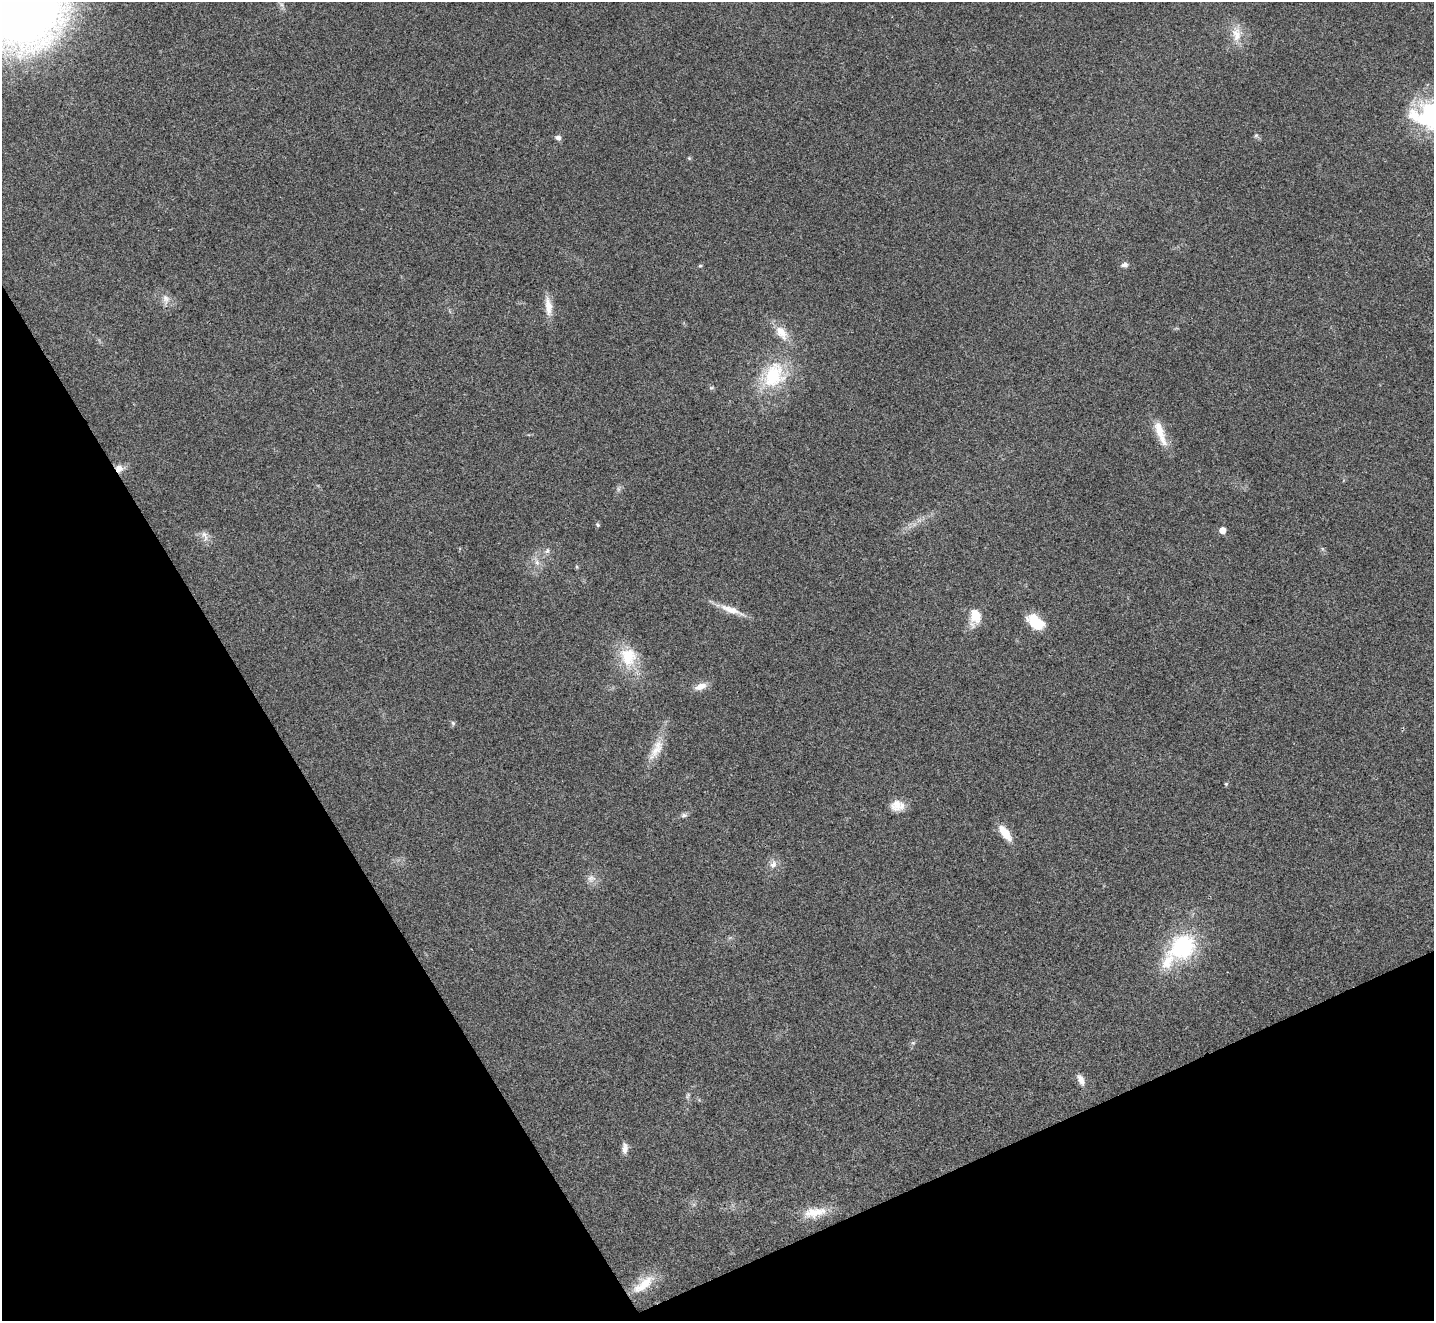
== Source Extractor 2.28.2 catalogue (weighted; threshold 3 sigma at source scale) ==
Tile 14 of 4 x 4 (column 2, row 4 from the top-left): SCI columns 1438-2869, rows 291-1609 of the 5735 x 5724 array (HDU 1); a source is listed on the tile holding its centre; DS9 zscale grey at full resolution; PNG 1436 x 1323 px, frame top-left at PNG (2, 2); no overlay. Shown black and unused: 25% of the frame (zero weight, under 3 of 4 exposures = <1% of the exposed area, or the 3 px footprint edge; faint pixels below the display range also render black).
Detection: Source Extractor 2.28.2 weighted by HDU 2 'WHT'; one run over the whole footprint, this tile lists its part. Background 0.0205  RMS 0.0043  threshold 0.0191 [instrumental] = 3 sigma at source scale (4.5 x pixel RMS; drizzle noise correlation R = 1.50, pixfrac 1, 0.05/0.05 arcsec/px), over >= 5 px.
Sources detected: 45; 2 inside a brighter object's white glare — not listed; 2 inside a brighter listed object's ellipse — not listed separately; the other 41 listed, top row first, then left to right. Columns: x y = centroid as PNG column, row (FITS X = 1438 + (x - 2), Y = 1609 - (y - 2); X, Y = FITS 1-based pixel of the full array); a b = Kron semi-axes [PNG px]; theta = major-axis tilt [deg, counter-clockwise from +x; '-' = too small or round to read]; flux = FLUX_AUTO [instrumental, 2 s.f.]
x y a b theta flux
282 5 7 4 -71 1.1
24 8 53 51 8 570
1236 34 23 12 -84 6.6
1429 115 44 31 9 48
1256 135 6 5 - 0.75
558 138 7 6 - 1.5
689 158 5 5 - 0.49
1124 265 9 7 5 1.5
700 266 5 4 - 0.49
166 299 15 10 -76 3.1
548 306 26 9 -84 5.4
782 333 22 13 -54 6.7
773 375 39 29 60 28
711 388 6 4 1 0.61
1159 430 29 11 -72 7.8
119 468 10 10 - 3
598 525 5 5 - 0.73
1222 530 5 5 - 3.9
205 536 16 6 -68 2.2
547 551 8 7 - 1.4
537 562 8 6 -70 1.8
731 610 35 8 -20 6.2
975 616 18 14 -77 7.2
1034 620 20 14 -14 7.7
628 656 26 22 -76 14
700 686 16 8 23 3.7
453 723 6 5 - 0.75
656 750 30 11 53 6.8
1226 784 5 4 - 0.5
897 806 17 13 -1 5.2
684 815 8 6 23 1.2
1005 833 18 8 -54 7.8
773 864 10 9 - 2.3
591 878 12 10 0 2.7
1182 947 26 22 38 41
913 1043 6 5 - 0.75
1081 1080 15 7 -64 3
688 1096 10 4 76 0.91
625 1148 14 7 88 2.6
815 1212 34 13 8 9
644 1284 34 11 38 8.9
Overlapping masked pixels (flux is a lower limit): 1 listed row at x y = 119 468
Isophote crosses this tile's border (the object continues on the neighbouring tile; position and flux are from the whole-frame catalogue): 2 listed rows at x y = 24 8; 1429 115